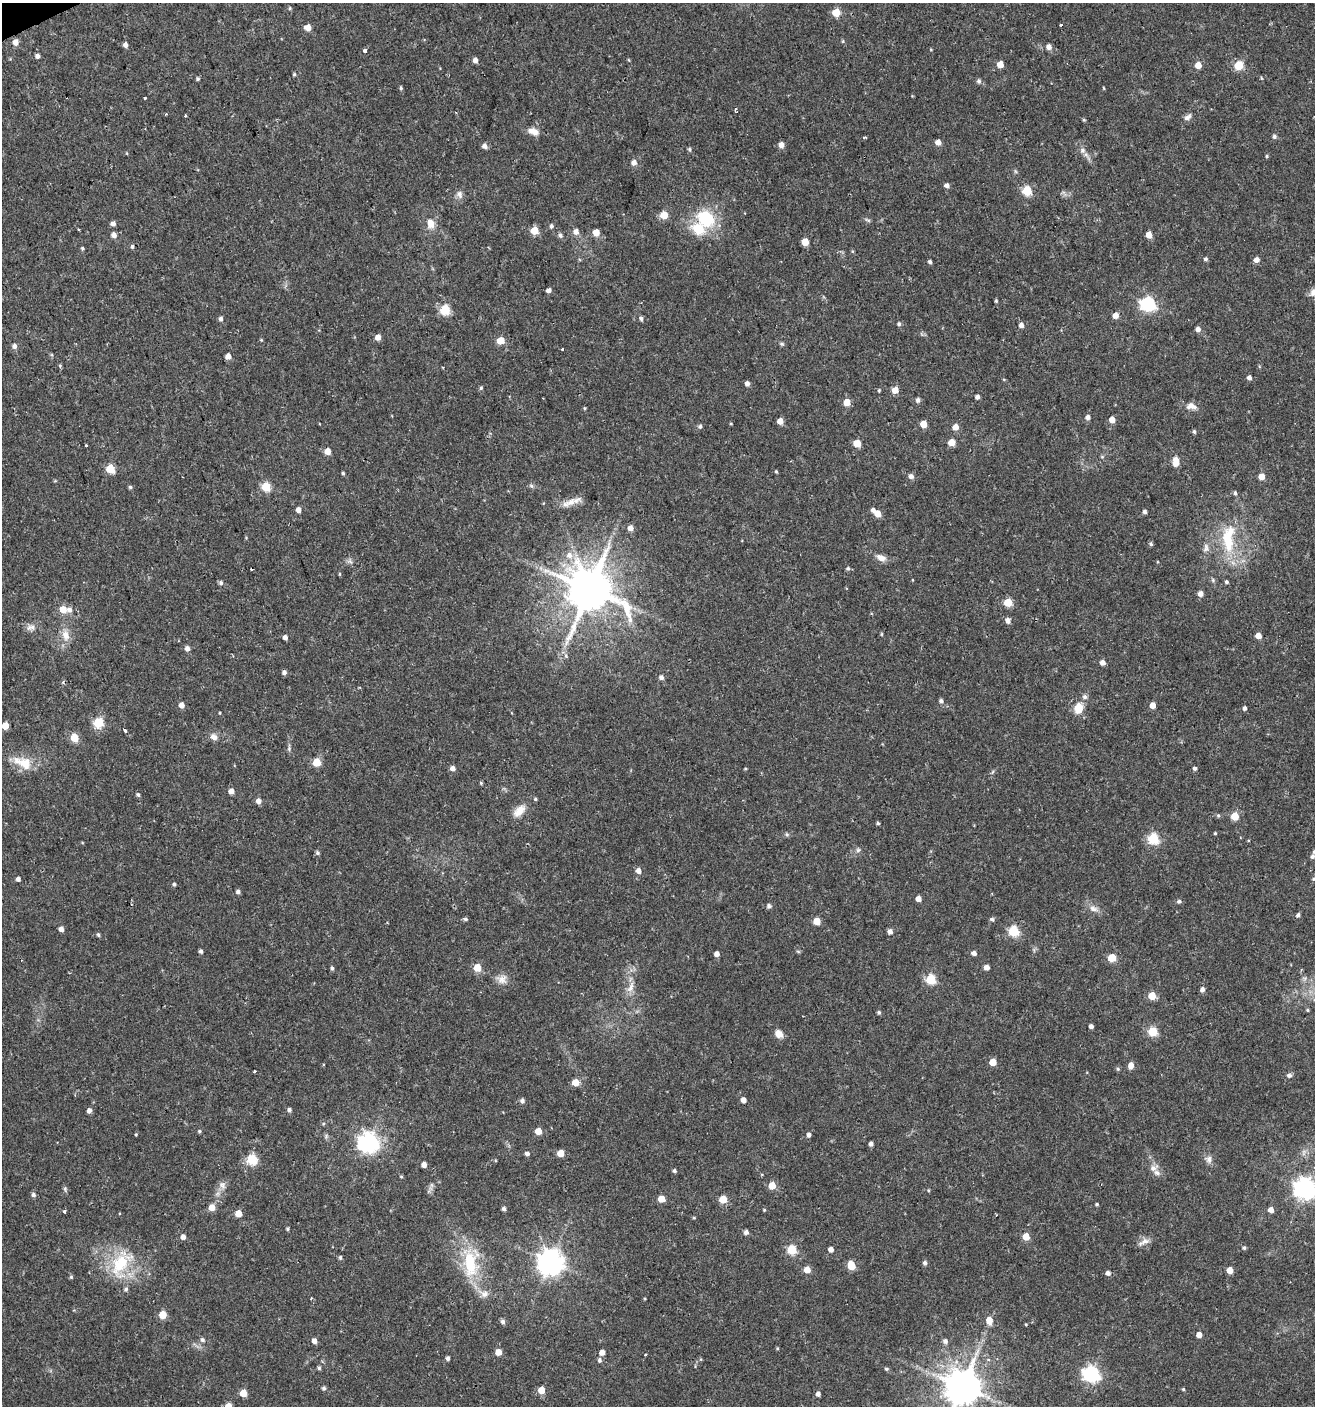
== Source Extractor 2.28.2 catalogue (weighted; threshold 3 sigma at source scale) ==
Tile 11 of 4 x 4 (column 3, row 3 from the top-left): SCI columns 2707-4019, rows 1405-2808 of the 5473 x 5615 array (HDU 1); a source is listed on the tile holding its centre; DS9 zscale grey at full resolution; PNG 1317 x 1408 px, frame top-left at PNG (2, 3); no overlay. Shown black and unused: <1% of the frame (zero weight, under 2 of 3 exposures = <1% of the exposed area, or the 3 px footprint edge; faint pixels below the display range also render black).
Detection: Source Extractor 2.28.2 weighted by HDU 2 'WHT'; one run over the whole footprint, this tile lists its part. Background 0.0247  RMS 0.0041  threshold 0.0186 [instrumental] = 3 sigma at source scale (4.5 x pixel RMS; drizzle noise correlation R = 1.50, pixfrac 1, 0.0396/0.0396 arcsec/px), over >= 5 px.
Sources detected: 300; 2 too faint to see at this stretch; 4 cosmic-ray / hot-pixel residue — not listed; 4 inside a brighter listed object's ellipse — not listed separately; the other 290 listed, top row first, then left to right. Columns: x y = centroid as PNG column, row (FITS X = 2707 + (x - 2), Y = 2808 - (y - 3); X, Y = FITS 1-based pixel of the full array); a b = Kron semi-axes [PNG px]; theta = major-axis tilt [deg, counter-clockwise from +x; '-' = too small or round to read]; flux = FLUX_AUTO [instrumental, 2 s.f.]
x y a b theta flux
290 8 5 3 - 0.45
836 12 5 5 - 13
1061 25 3 3 - 0.84
308 27 6 5 - 3.6
843 41 5 4 - 0.48
15 42 5 5 - 3.9
125 45 5 4 - 1.8
1049 47 5 5 - 2.5
365 51 4 3 - 4.5
37 56 4 4 - 1.8
475 60 5 4 - 2.3
1000 64 5 4 - 5.7
1198 65 5 4 - 5.4
1239 65 5 5 - 20
294 74 5 4 - 0.48
1261 78 5 3 - 0.41
198 79 5 4 - 0.68
979 81 6 5 - 1
401 88 5 3 - 0.66
1104 88 4 3 - 0.34
144 98 3 3 - 1.4
735 109 3 3 - 4.1
185 115 3 3 - 0.71
1187 117 11 6 33 1.6
1084 120 4 4 - 0.46
533 131 13 7 -20 3.3
864 137 4 3 - 0.64
1274 137 5 5 - 1.1
938 142 4 4 - 3.3
781 145 5 5 - 3.2
484 146 5 5 - 2
689 149 5 5 - 0.76
1082 150 9 8 - 1.7
1267 156 4 4 - 0.47
634 163 5 5 - 2.1
1015 171 6 4 -71 0.56
947 185 5 4 - 1.8
1027 190 5 5 - 25
459 194 11 8 -63 1.9
664 215 5 5 - 9.9
705 218 28 22 -41 19
868 220 9 4 -26 0.74
431 223 12 9 -68 4.1
113 224 5 4 - 1.9
551 226 5 4 - 0.93
78 229 3 2 - 0.43
699 229 6 5 - 25
534 230 5 5 - 12
576 232 6 5 - 2.6
596 232 5 5 - 6.2
114 235 5 5 - 2.5
560 235 7 5 -74 0.84
1149 235 5 4 - 4.8
805 242 5 5 - 8.8
132 246 5 4 - 0.79
82 248 4 4 - 0.59
852 251 5 3 - 0.44
1206 259 5 4 - 0.85
1257 260 5 4 - 2.8
930 262 4 4 - 0.84
548 291 5 4 - 1.8
1313 292 12 9 41 2.6
996 301 4 4 - 0.51
1148 304 6 6 - 83
445 310 5 5 - 29
1115 315 5 5 - 3.8
641 318 5 5 - 0.96
221 319 5 4 - 1.3
899 324 5 4 - 0.87
1021 325 5 4 - 2.1
1198 329 5 5 - 1.9
378 337 5 5 - 3.1
261 340 4 3 - 0.37
501 341 5 5 - 9.9
782 344 7 5 -16 0.7
14 346 6 6 - 1.4
562 349 3 3 - 1.2
228 356 5 4 - 3.2
1249 377 4 4 - 1.7
747 383 4 4 - 2
481 388 5 4 - 0.65
879 390 4 3 - 0.5
895 390 5 5 - 4.8
977 397 4 4 - 1.4
918 400 5 5 - 1.3
847 402 5 5 - 7.3
1191 406 15 9 -4 2.9
584 408 4 4 - 0.45
1088 417 5 5 - 1.6
1112 420 5 4 - 4.3
780 421 5 4 - 4.2
731 424 4 3 - 0.32
923 424 5 5 - 7.1
700 426 6 5 - 0.95
955 427 5 5 - 4.5
1194 432 5 4 - 0.68
951 442 5 5 - 7.9
857 443 5 5 - 7.9
327 451 5 4 - 4.9
1176 462 12 7 89 3.5
110 469 5 5 - 17
776 472 4 3 - 0.48
343 473 4 4 - 0.52
911 476 5 5 - 1.7
1261 476 5 4 - 5
531 486 7 4 -88 0.75
130 487 5 5 - 0.62
266 487 5 5 - 20
1235 493 6 4 -80 0.78
571 502 25 8 19 4.3
298 510 5 4 - 2.3
873 510 4 4 - 1.5
1145 512 4 4 - 1.1
878 514 5 5 - 5.6
630 528 5 5 - 2.9
1228 541 41 15 -81 17
1151 544 5 4 - 0.68
1206 548 12 8 81 2.1
569 555 10 9 - 3.2
881 558 12 7 -23 3
848 568 5 5 - 0.83
340 574 5 3 - 0.39
1213 580 6 5 - 0.71
1226 582 4 4 - 0.77
221 583 5 5 - 0.98
589 589 14 13 - 1900
1200 594 5 5 - 2.6
1008 602 5 5 - 15
63 609 5 5 - 6.3
69 610 7 6 - 1.9
1008 621 6 5 - 1.8
31 627 14 9 9 2.4
882 634 5 3 - 0.43
66 635 15 10 -81 4.1
1258 636 5 4 - 3.8
285 637 4 4 - 1.7
187 649 5 5 - 2.1
566 656 6 5 - 1.1
1102 663 5 5 - 2.3
284 672 5 5 - 1.3
661 677 5 5 - 1.6
941 701 5 5 - 1.2
181 705 5 4 - 2.9
1153 705 5 4 - 4.3
1078 708 14 10 74 5.6
1244 708 4 4 - 1.1
98 722 5 5 - 31
5 726 5 5 - 7.1
125 730 4 3 - 1.5
214 737 10 7 -45 2.1
74 738 5 5 - 12
289 749 5 5 - 0.64
317 762 5 5 - 12
25 764 20 15 -44 7.8
453 768 5 4 - 2.1
1195 768 5 4 - 0.99
481 783 5 4 - 0.46
231 791 4 4 - 3.2
138 795 5 5 - 0.72
535 799 4 4 - 0.59
258 801 5 5 - 2.4
519 811 19 10 44 4.7
1218 815 6 4 -89 0.61
1235 816 5 5 - 11
878 823 4 3 - 0.63
1215 833 3 3 - 0.44
787 834 6 5 - 0.7
1153 838 6 5 - 33
858 850 6 5 - 0.85
317 853 5 5 - 0.8
1313 856 7 5 78 1.3
638 871 5 5 - 2.4
18 879 4 4 - 1.5
1314 879 5 5 - 0.64
174 884 4 4 - 0.61
238 892 4 4 - 1.2
918 899 4 4 - 3.2
1179 901 5 5 - 1
769 906 6 6 - 0.96
1093 908 12 8 -30 2.5
1298 915 5 4 - 1
465 919 6 4 -14 0.74
992 919 5 5 - 0.93
817 921 5 5 - 7
61 929 4 4 - 2.2
1013 931 5 5 - 29
890 932 5 5 - 2
98 935 6 4 -62 0.7
201 951 4 3 - 1
798 951 6 4 -19 0.49
974 953 5 4 - 1.8
717 954 4 4 - 2.5
1112 958 5 5 - 13
987 967 4 4 - 3
332 968 6 4 -89 0.75
477 968 5 5 - 11
502 979 15 11 -23 3.4
931 979 5 5 - 26
630 988 15 8 59 3
1202 989 5 5 - 1.6
1152 996 5 5 - 11
1307 1010 4 4 - 0.46
879 1012 4 4 - 0.74
1091 1026 4 4 - 1.6
1152 1031 5 5 - 23
779 1034 10 8 -47 3.2
993 1062 5 5 - 7.9
1131 1065 5 5 - 3.5
1118 1069 5 5 - 0.61
255 1071 3 3 - 1.3
1289 1075 7 6 - 1.1
575 1083 5 5 - 7.4
743 1100 5 4 - 2.5
522 1101 5 5 - 1.4
289 1110 5 4 - 1
89 1111 4 4 - 2
199 1131 4 4 - 0.55
538 1131 5 5 - 6.1
136 1134 4 3 - 0.41
809 1135 4 4 - 1.4
368 1142 7 7 - 240
871 1144 4 4 - 1.6
527 1153 5 4 - 1.3
561 1153 5 5 - 7.7
1209 1159 10 8 -89 2
252 1160 5 5 - 29
424 1165 4 4 - 2.5
1153 1168 12 8 26 2.3
674 1171 5 4 - 0.82
401 1176 4 4 - 0.49
222 1185 11 7 -49 1.9
772 1185 5 5 - 8.5
1305 1188 8 7 - 280
65 1189 8 5 -82 0.8
928 1190 4 4 - 0.41
33 1195 5 5 - 1.1
661 1199 5 5 - 6.8
723 1199 5 5 - 12
1097 1204 4 4 - 0.55
212 1207 5 5 - 5.2
504 1209 4 4 - 1.2
764 1210 4 4 - 0.39
1271 1210 5 4 - 2.9
64 1211 3 3 - 1.2
238 1214 5 5 - 6.3
694 1218 5 3 - 0.4
288 1229 4 4 - 0.59
746 1232 5 4 - 1.7
183 1237 5 4 - 2.2
1026 1237 5 5 - 8.5
1145 1241 14 8 27 2.6
1244 1248 5 4 - 0.68
831 1249 4 4 - 2.6
792 1250 5 5 - 23
340 1257 6 5 - 0.74
550 1262 8 8 - 460
121 1263 40 22 48 21
471 1263 41 20 88 22
925 1263 5 4 - 1.2
851 1265 6 5 - 11
807 1270 5 5 - 5.9
1230 1270 5 5 - 5.5
1108 1273 5 5 - 1.5
71 1277 5 4 - 0.54
126 1289 6 5 - 0.85
484 1294 16 10 -23 3.5
311 1298 3 3 - 0.41
163 1315 5 5 - 11
989 1320 6 5 - 5.1
503 1322 6 6 - 1.2
1026 1324 4 3 - 0.33
1199 1335 4 4 - 3.5
202 1340 6 6 - 1.1
314 1341 5 4 - 2.6
945 1341 6 6 - 1.5
777 1348 4 3 - 0.41
498 1352 5 5 - 5.2
602 1352 5 4 - 3.2
646 1355 3 2 - 0.68
448 1358 4 4 - 1.2
600 1360 6 5 - 0.99
319 1368 5 4 - 0.76
886 1369 5 4 - 0.66
1091 1374 7 6 - 120
962 1387 10 10 - 1200
324 1388 5 5 - 0.87
1183 1389 4 4 - 0.51
541 1390 5 5 - 7
243 1393 5 5 - 7.7
818 1394 4 4 - 1.6
Overlapping masked pixels (flux is a lower limit): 1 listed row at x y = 962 1387
Isophote crosses this tile's border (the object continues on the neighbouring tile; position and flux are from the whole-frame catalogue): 5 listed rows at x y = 1313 292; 1313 856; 1314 879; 1305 1188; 962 1387